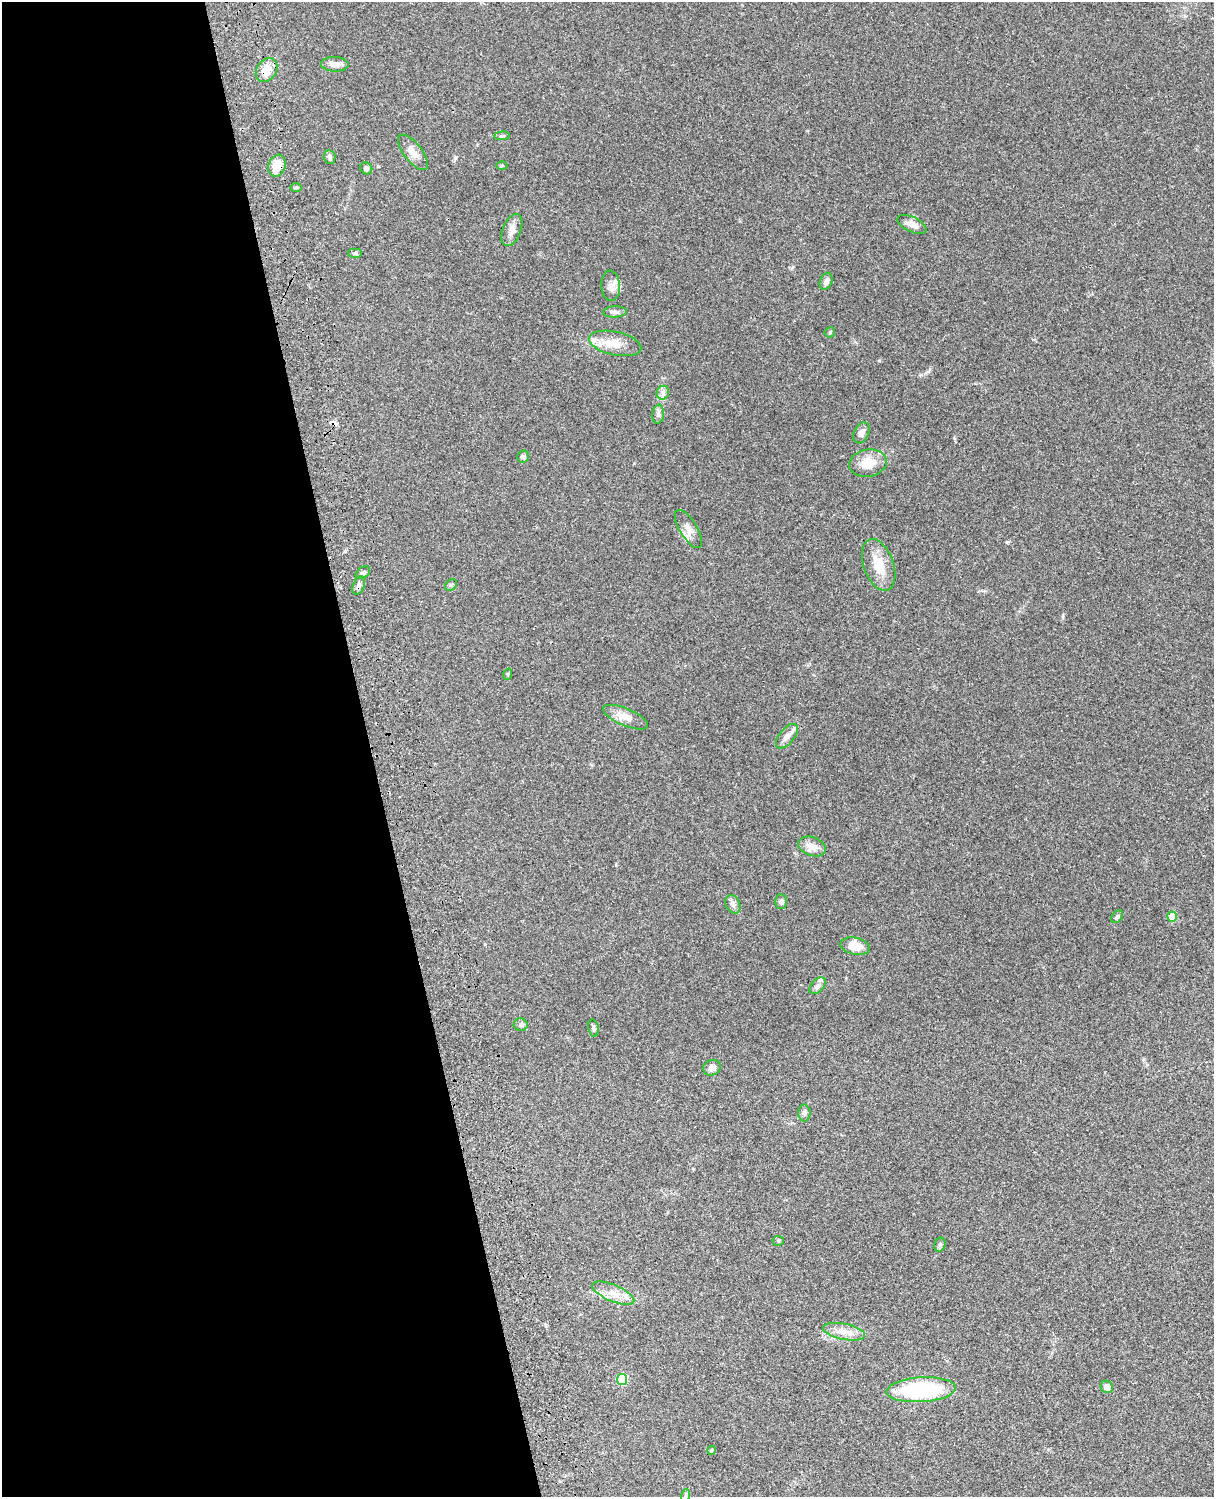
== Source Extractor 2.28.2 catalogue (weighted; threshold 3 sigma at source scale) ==
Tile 5 of 4 x 3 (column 1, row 2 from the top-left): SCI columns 121-1332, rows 1773-3267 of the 5085 x 4926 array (HDU 1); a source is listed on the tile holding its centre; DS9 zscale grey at full resolution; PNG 1216 x 1499 px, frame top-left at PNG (2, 2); each listed source drawn as its Kron ellipse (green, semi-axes under 4 px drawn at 4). Shown black and unused: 31% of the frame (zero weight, under 3 of 4 exposures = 6% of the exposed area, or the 3 px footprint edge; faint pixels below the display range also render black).
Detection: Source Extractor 2.28.2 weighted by HDU 2 'WHT'; one run over the whole footprint, this tile lists its part. Background 0.107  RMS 0.0065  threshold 0.0291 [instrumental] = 3 sigma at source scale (4.5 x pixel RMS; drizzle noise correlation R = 1.50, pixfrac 1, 0.05/0.05 arcsec/px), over >= 5 px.
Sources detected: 52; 1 cosmic-ray / hot-pixel residue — neither listed nor drawn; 1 inside a brighter listed object's ellipse — not listed separately; the other 50 listed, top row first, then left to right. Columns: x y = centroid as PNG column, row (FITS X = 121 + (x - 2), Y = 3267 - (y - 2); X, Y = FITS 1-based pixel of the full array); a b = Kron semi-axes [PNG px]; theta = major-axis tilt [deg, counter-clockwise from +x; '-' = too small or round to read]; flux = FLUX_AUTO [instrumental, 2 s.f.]
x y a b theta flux
335 64 14 7 -2 3.9
266 70 13 9 55 8.1
502 136 8 4 5 1
413 152 21 9 -52 6.5
330 157 7 6 - 1.5
502 165 5 3 - 0.66
277 166 11 8 71 9.3
366 168 6 5 - 1.2
296 188 6 4 2 0.91
912 224 15 7 -26 4.8
512 230 17 9 68 4.4
355 253 7 4 0 1.2
826 281 9 6 68 2.5
611 286 15 9 -86 4.1
615 312 12 5 3 2.1
830 332 5 5 - 0.83
615 343 26 11 -12 10
663 393 7 6 - 2
658 414 9 6 83 1.9
861 433 11 7 61 3.1
523 457 6 5 - 1.3
868 463 19 13 11 11
688 529 22 8 -59 5.1
879 565 27 15 -70 13
363 573 8 5 35 1.6
451 585 6 5 - 1.1
359 586 9 5 68 1.9
508 674 6 3 71 0.65
626 717 24 8 -23 8.1
787 736 15 7 49 4.6
812 846 14 9 -20 5.8
781 902 7 5 89 1.5
733 904 10 7 -63 2.5
1117 917 7 5 53 1.1
1172 917 5 5 - 14
855 946 15 8 -11 9.8
818 986 10 6 45 2.2
521 1025 7 6 - 1.5
593 1028 8 5 -78 1.3
712 1068 9 7 27 2.7
804 1113 8 6 90 1.7
778 1241 6 5 - 0.87
940 1245 7 5 68 1.2
613 1293 22 8 -23 7.9
844 1332 21 8 -11 6.7
622 1380 5 5 - 33
1107 1387 6 6 - 3.3
921 1390 35 12 4 63
711 1450 4 4 - 0.91
686 1495 6 4 72 0.91
Overlapping masked pixels (flux is a lower limit): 3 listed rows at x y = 266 70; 277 166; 359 586
Unlisted compact peaks at least as high as the median listed source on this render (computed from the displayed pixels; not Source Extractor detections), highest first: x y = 1007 542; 879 361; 954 438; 1063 616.